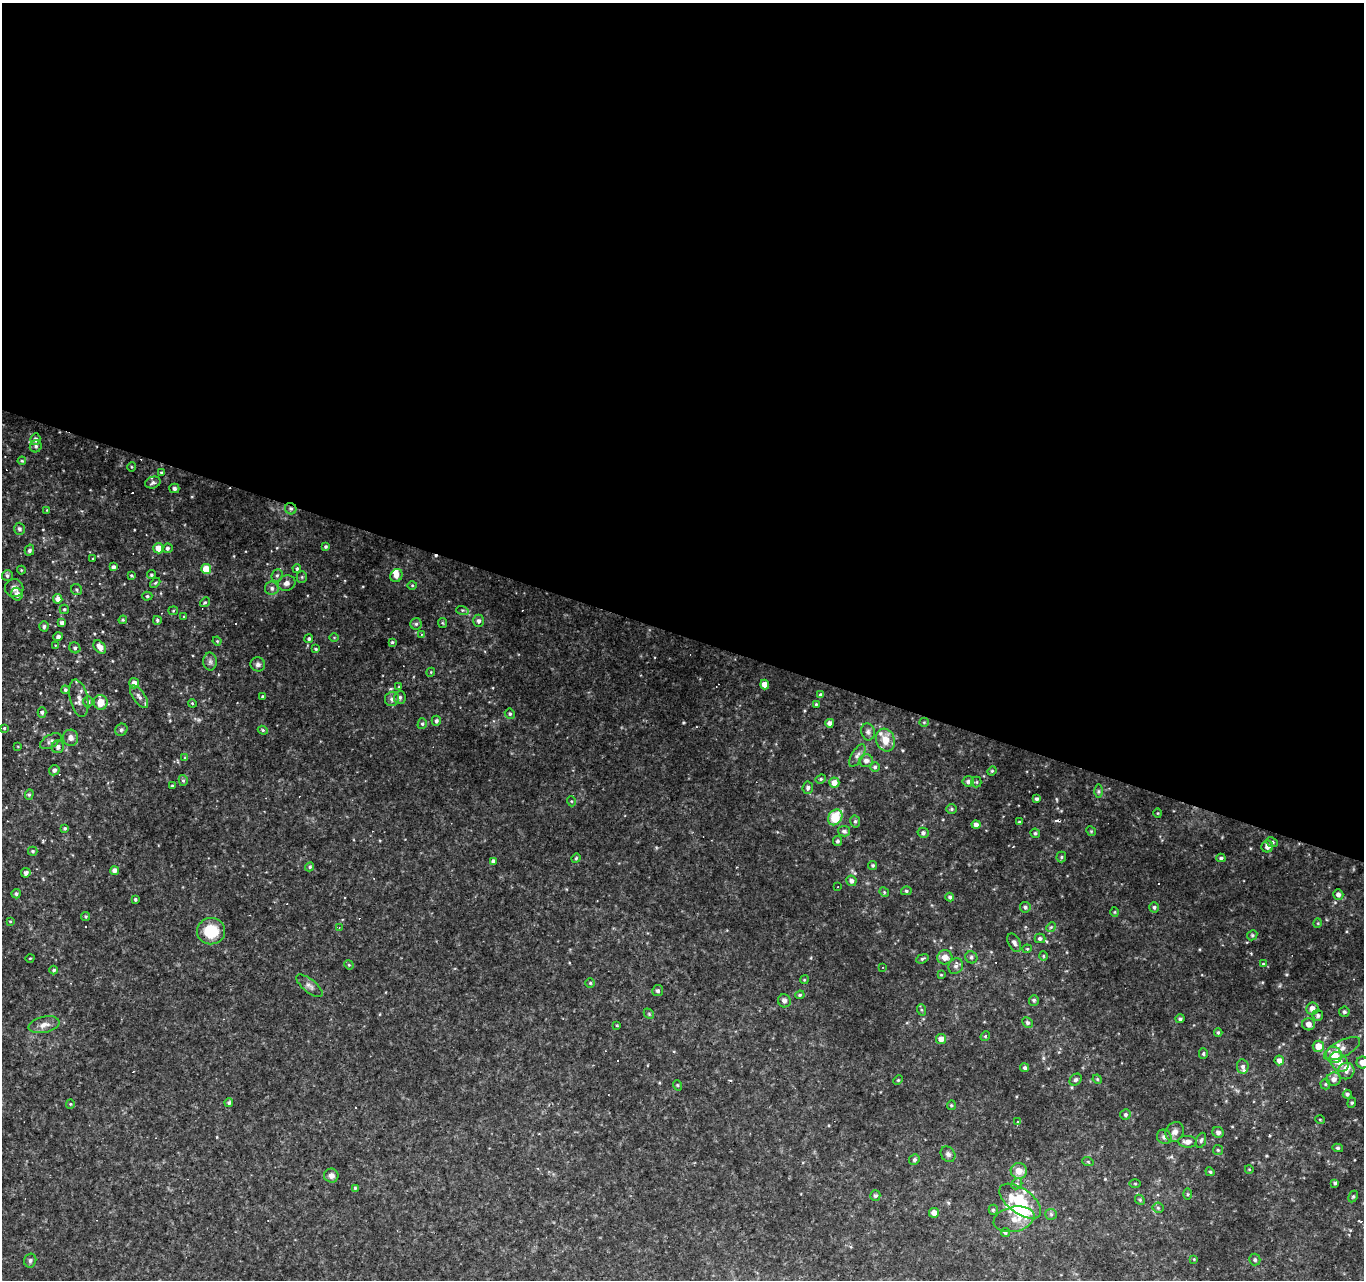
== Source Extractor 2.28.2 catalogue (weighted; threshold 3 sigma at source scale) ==
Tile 3 of 4 x 4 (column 3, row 1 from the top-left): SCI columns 2728-4089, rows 4109-5386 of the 5451 x 5596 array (HDU 1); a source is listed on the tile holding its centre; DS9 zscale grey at full resolution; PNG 1366 x 1282 px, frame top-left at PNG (2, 3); each listed source drawn as its Kron ellipse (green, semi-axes under 4 px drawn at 4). Shown black and unused: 50% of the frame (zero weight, under 2 of 3 exposures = <1% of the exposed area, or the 3 px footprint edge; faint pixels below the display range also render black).
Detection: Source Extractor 2.28.2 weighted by HDU 2 'WHT'; one run over the whole footprint, this tile lists its part. Background 0.141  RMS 0.0078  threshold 0.0351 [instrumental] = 3 sigma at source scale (4.5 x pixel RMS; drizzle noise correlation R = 1.50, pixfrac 1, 0.0396/0.0396 arcsec/px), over >= 5 px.
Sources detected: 273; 2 inside a brighter object's white glare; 26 cosmic-ray / hot-pixel residue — neither listed nor drawn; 9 inside a brighter listed object's ellipse — not listed separately; the other 236 listed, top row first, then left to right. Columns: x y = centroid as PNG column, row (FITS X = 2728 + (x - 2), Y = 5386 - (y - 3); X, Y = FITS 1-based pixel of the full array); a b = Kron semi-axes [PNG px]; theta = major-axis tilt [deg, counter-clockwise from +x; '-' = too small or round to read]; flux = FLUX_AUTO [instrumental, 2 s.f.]
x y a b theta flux
35 439 6 5 - 2.5
36 446 6 5 - 1.9
22 461 4 4 - 0.93
132 467 5 3 - 0.71
162 473 4 3 - 1.3
153 483 8 5 20 1.9
174 488 5 5 - 2.2
291 509 6 5 - 1.9
47 510 3 3 - 0.61
19 529 6 5 - 2
326 546 4 3 - 1.2
158 548 5 5 - 8.4
167 548 5 5 - 1.9
29 550 5 4 - 2.1
93 559 3 3 - 0.84
113 567 4 4 - 2.6
206 569 5 5 - 18
297 569 4 4 - 1.3
21 570 4 4 - 0.79
132 575 3 3 - 0.94
151 575 4 4 - 1.2
277 575 6 5 - 1.7
396 575 7 5 60 4.4
7 576 5 5 - 1.7
302 577 5 5 - 1.1
155 583 6 3 44 0.98
287 583 9 7 20 3.4
412 585 5 3 - 0.78
14 588 9 9 - 3.7
272 588 7 6 - 2.5
77 590 6 5 - 1.4
17 594 6 5 - 3.9
147 596 5 4 - 1.1
58 599 5 4 - 4
205 602 5 4 - 1.1
64 609 4 4 - 1.2
462 610 6 4 -17 1.1
173 611 5 4 - 0.86
184 617 4 3 - 0.84
123 620 4 4 - 0.89
157 620 4 4 - 1.3
478 621 6 5 - 2.6
62 623 4 4 - 2.3
442 623 5 4 - 0.91
416 624 6 5 - 1.5
44 626 5 4 - 1.7
421 634 3 2 - 0.66
58 637 5 4 - 2.2
334 638 4 3 - 0.58
309 639 4 4 - 1.5
217 641 4 4 - 0.78
392 642 4 4 - 1.2
55 645 4 2 - 0.59
100 647 8 5 -51 6.1
75 648 6 5 - 2
316 649 3 3 - 0.98
210 662 9 6 -89 2.6
258 664 7 7 - 2.3
431 672 4 3 - 0.67
134 683 5 5 - 4.8
765 685 5 4 - 8.3
399 687 4 3 - 0.9
65 690 4 4 - 1.4
821 695 4 3 - 2
263 696 3 3 - 1
139 697 13 6 -54 3.5
400 697 6 6 - 2
79 698 19 9 -77 6.1
392 699 7 7 - 3.1
88 702 6 4 -89 1.4
101 702 7 7 - 10
192 703 4 3 - 0.76
816 704 4 3 - 0.76
42 712 5 4 - 1.8
510 714 5 5 - 1.5
436 721 5 4 - 1.8
924 722 5 4 - 0.86
830 723 4 4 - 3.7
422 724 5 4 - 1.3
4 728 3 3 - 0.83
121 730 6 5 - 2
263 730 5 4 - 1.1
868 732 8 6 -75 2.3
71 738 8 7 - 4.6
885 740 11 9 -71 12
51 741 12 6 28 2.8
18 747 4 2 - 0.53
58 747 6 6 - 2.8
857 755 13 5 59 3.2
185 758 4 4 - 0.94
866 761 7 6 - 3.4
875 767 5 5 - 1.4
54 770 5 5 - 2.5
992 771 4 4 - 0.93
821 779 5 4 - 1.1
183 780 5 4 - 1.3
968 781 6 5 - 2.5
976 782 5 5 - 1
834 783 5 5 - 6.4
172 786 4 3 - 0.78
808 788 6 5 - 1.9
1098 791 6 4 -90 1.3
29 794 5 4 - 1.3
1037 799 4 3 - 1.6
571 801 5 3 - 0.76
951 809 5 4 - 1.1
1158 813 5 3 - 0.72
835 817 8 6 57 21
855 821 6 5 - 1.6
1019 822 4 4 - 0.99
976 824 4 4 - 3.2
65 828 4 3 - 1.1
844 831 6 5 - 2.1
1091 831 5 4 - 0.84
923 833 5 5 - 2.1
1035 833 5 4 - 1.5
838 841 5 4 - 1.8
1272 842 6 4 -25 1.8
1267 847 6 6 - 3.9
33 851 5 4 - 1.2
1061 857 5 5 - 1.2
576 858 5 4 - 0.97
1221 858 4 4 - 1.3
493 861 4 4 - 2.3
873 865 4 4 - 1.3
310 867 5 4 - 1.1
114 870 4 4 - 3.6
26 873 5 4 - 2.3
851 881 5 5 - 2.9
838 887 3 2 - 0.76
906 891 5 4 - 1.2
884 892 5 4 - 0.95
16 894 5 4 - 1.4
1338 895 5 5 - 2.9
950 897 4 4 - 1.5
135 899 3 3 - 1.2
1025 907 5 5 - 2
1154 907 5 5 - 1.5
1115 912 5 3 - 0.69
86 917 4 4 - 1
10 921 3 3 - 0.73
1318 923 5 3 - 0.7
1051 927 5 4 - 0.92
339 928 3 2 - 0.68
211 931 14 13 - 25
1252 935 5 4 - 1
1040 938 5 5 - 1.9
1014 943 10 6 -62 2.6
1027 949 4 4 - 0.84
1043 956 5 4 - 0.92
945 957 7 7 - 5.8
971 957 6 5 - 1.7
30 958 4 3 - 0.62
922 959 6 3 22 1.3
1263 964 4 4 - 0.8
349 965 5 4 - 0.82
956 966 8 7 - 2.6
882 967 3 2 - 0.49
54 970 4 4 - 1.6
941 975 4 3 - 0.8
804 980 4 3 - 0.72
590 983 5 4 - 1
309 986 16 6 -39 3.6
658 991 5 5 - 1.6
800 995 5 4 - 1.2
1034 1000 5 5 - 1.5
784 1001 6 6 - 2.3
1312 1009 6 6 - 6
922 1010 6 4 -70 1
1344 1012 5 5 - 1.7
649 1014 6 4 -47 1.1
1318 1015 5 5 - 2.2
1180 1019 4 4 - 1.4
1028 1023 6 4 -43 1.6
1308 1024 6 6 - 5.1
44 1025 16 8 13 6
617 1026 4 3 - 0.74
1218 1033 4 3 - 1
985 1036 5 4 - 0.94
941 1039 5 5 - 6
1318 1046 6 5 - 9.9
1342 1049 20 8 27 6.9
1203 1053 5 4 - 1.3
1334 1055 8 8 - 12
1279 1060 5 5 - 4.2
1339 1062 11 8 -46 9.4
1362 1063 6 6 - 6.7
1243 1067 7 6 - 2.3
1025 1068 4 4 - 1.6
1346 1071 8 8 - 4
1097 1079 5 4 - 0.81
1334 1079 7 6 - 4.4
898 1080 5 4 - 0.83
1076 1080 7 5 44 1.6
1325 1084 5 5 - 1.1
677 1085 5 3 - 0.68
1347 1094 4 4 - 1.8
229 1103 4 4 - 1.5
1352 1103 5 4 - 0.98
70 1104 4 4 - 0.81
951 1105 5 4 - 0.96
1125 1115 5 5 - 1.6
1320 1120 5 3 - 0.57
1018 1121 3 3 - 0.97
1175 1132 10 8 57 4.5
1218 1132 6 5 - 2.9
1164 1137 7 7 - 3.2
1201 1140 8 5 69 1.7
1187 1142 9 6 -4 4.4
1338 1148 5 4 - 1.3
1218 1150 5 5 - 1.1
948 1154 8 6 -52 2.3
914 1160 5 5 - 1.7
1088 1162 6 3 -20 0.75
1249 1169 4 3 - 0.62
1019 1171 8 8 - 7.3
1210 1172 4 4 - 1.3
331 1176 7 7 - 3.4
1335 1183 3 3 - 1.3
1017 1184 6 5 - 1.5
1135 1184 5 4 - 0.73
355 1188 4 4 - 1
1188 1194 6 4 90 0.9
875 1196 5 5 - 1.6
1353 1196 6 4 62 1.2
1140 1200 5 4 - 1
1020 1201 24 12 -36 27
1158 1208 5 5 - 1.3
993 1210 5 4 - 1.4
934 1213 5 5 - 4.7
1051 1214 5 5 - 1.2
1014 1219 21 12 12 9.4
1005 1232 4 4 - 1.2
1194 1259 3 3 - 0.58
30 1260 7 6 - 1.8
1255 1260 6 5 - 1.6
Overlapping masked pixels (flux is a lower limit): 1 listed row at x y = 291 509
Isophote crosses this tile's border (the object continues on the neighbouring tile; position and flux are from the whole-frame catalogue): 1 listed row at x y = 1362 1063